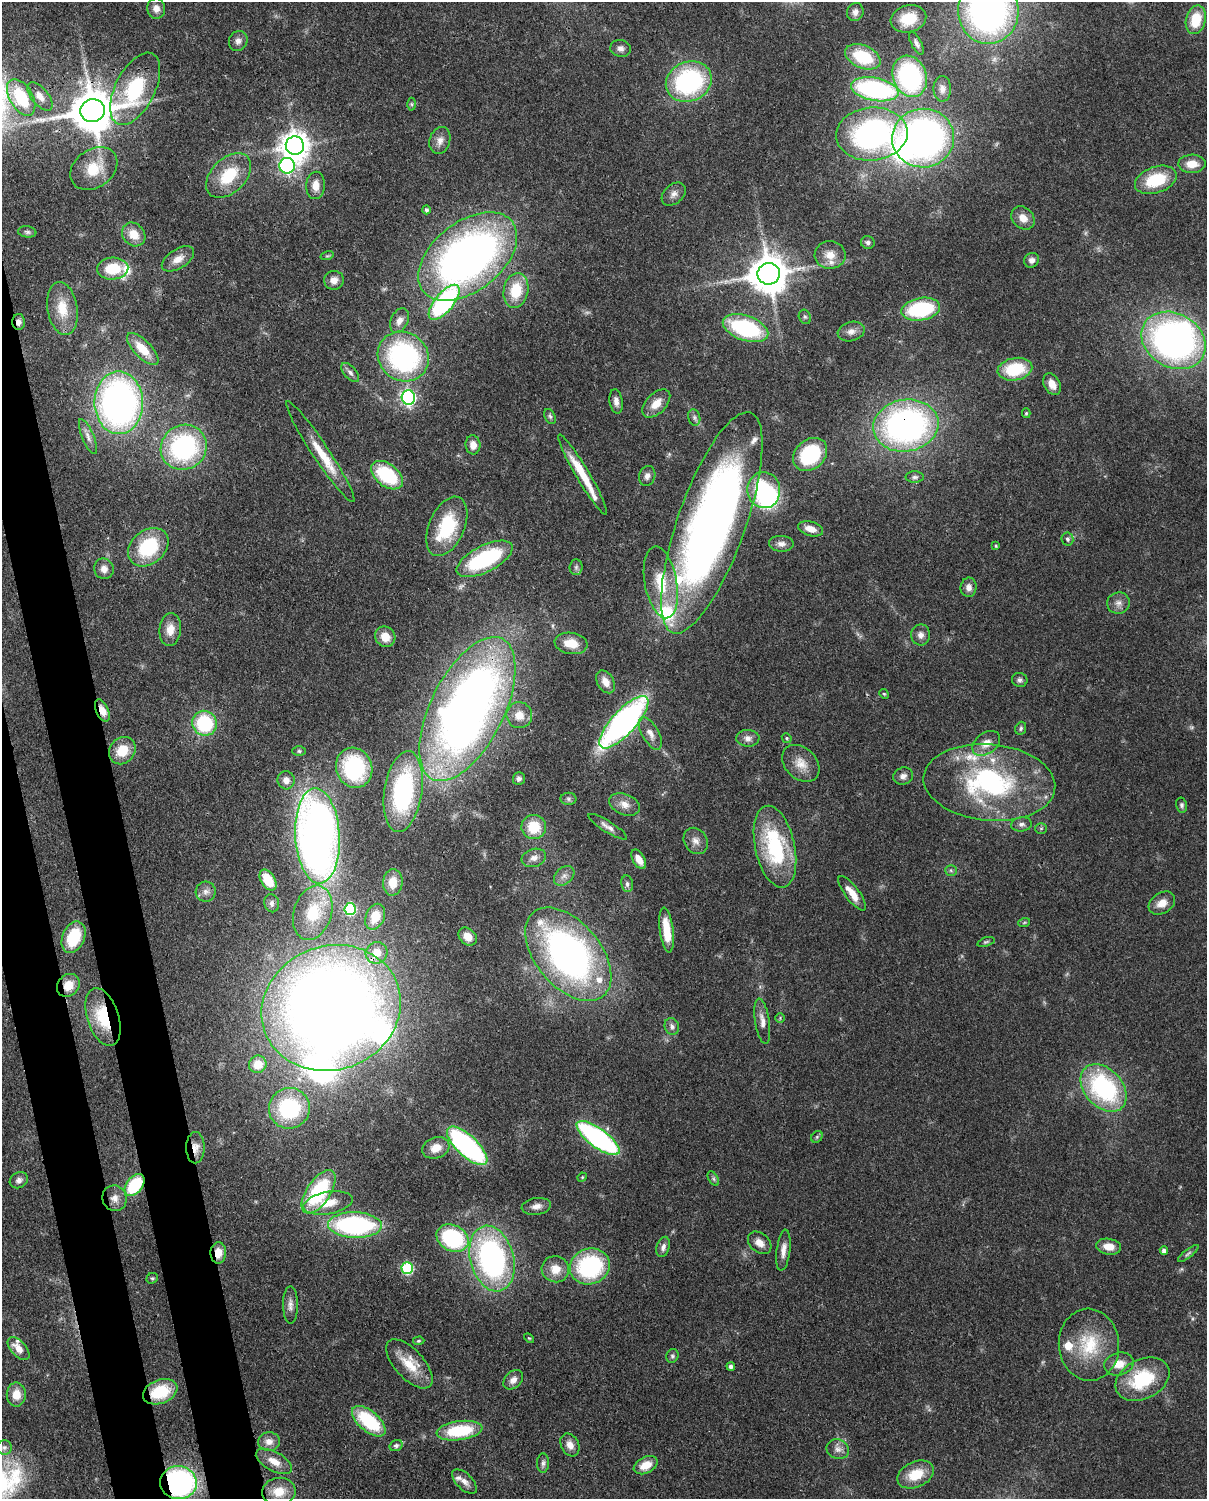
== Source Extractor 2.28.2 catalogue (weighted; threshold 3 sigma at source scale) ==
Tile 7 of 4 x 3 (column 3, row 2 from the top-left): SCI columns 2502-3706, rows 1652-3148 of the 5000 x 4911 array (HDU 1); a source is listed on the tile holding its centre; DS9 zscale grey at full resolution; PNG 1209 x 1501 px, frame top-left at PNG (2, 2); each listed source drawn as its Kron ellipse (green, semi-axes under 4 px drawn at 4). Shown black and unused: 6% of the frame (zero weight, under 3 of 4 exposures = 7% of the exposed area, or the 3 px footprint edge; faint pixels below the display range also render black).
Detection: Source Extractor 2.28.2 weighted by HDU 2 'WHT'; one run over the whole footprint, this tile lists its part. Background 0.0986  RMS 0.0041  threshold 0.0184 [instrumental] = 3 sigma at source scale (4.5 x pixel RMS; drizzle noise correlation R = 1.50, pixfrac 1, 0.05/0.05 arcsec/px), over >= 5 px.
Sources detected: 231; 3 too faint to see at this stretch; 5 inside a brighter object's white glare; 1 long thin detection or spike segment (spike, bleed or trail) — neither listed nor drawn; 14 inside a brighter listed object's ellipse — not listed separately; the other 208 listed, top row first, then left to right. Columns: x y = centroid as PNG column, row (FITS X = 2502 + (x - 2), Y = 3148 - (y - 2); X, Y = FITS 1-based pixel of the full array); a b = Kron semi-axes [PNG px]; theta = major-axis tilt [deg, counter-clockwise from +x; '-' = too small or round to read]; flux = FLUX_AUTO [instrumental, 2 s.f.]
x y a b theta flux
156 8 10 9 - 2.8
988 11 33 30 -88 170
855 12 9 8 - 2.2
908 19 18 13 15 13
1196 20 15 10 76 12
238 41 10 9 - 2.2
916 43 12 5 -63 1.5
621 48 10 8 -12 2.1
863 57 18 11 -23 19
910 76 21 16 -69 54
689 82 23 19 23 61
135 89 39 20 63 40
875 89 24 11 -11 68
942 89 13 9 90 2.4
40 96 17 8 -51 3.7
21 97 20 11 -60 22
412 104 6 4 -89 0.63
92 111 12 11 - 1700
872 134 36 26 5 110
923 138 31 29 5 180
440 140 14 10 74 3.2
295 146 9 9 - 560
1192 164 14 9 1 6.1
287 166 8 7 - 98
94 169 25 19 35 12
229 175 26 17 44 16
1156 180 21 13 19 19
316 185 14 9 87 4.2
674 194 14 9 42 2.6
426 210 4 4 - 0.95
1023 218 13 10 -44 4.1
27 232 9 5 -7 1.1
134 234 13 10 -47 6
868 242 7 6 - 1.1
830 255 15 14 - 5.1
327 256 7 4 17 0.56
468 257 56 34 38 230
178 259 18 9 32 4.1
1032 260 8 7 - 2
113 269 15 11 5 14
769 274 11 11 - 1200
334 280 10 9 - 3.2
516 290 17 12 79 13
444 302 21 9 50 66
62 308 27 15 -81 11
921 309 19 11 10 36
805 317 7 6 - 0.82
399 321 13 8 65 3
19 322 8 6 -89 2.1
745 328 24 12 -19 47
851 331 14 9 16 2.9
1174 340 34 27 -30 170
143 349 21 8 -45 9.3
403 356 26 24 -37 73
1015 369 17 11 10 20
350 373 11 6 -50 1.9
1052 384 11 8 -62 3.5
408 397 7 6 - 93
616 401 12 6 -83 2.4
119 403 31 24 -89 170
656 404 17 10 45 5.6
1026 413 5 4 - 0.54
550 416 8 5 -63 0.92
694 417 8 6 -75 1.2
906 426 33 26 9 140
88 437 19 6 -67 2.3
473 445 9 7 -84 3.5
184 447 23 22 - 59
320 452 60 8 -56 12
810 454 19 14 42 28
583 474 46 6 -59 14
387 475 18 11 -37 27
647 476 10 8 72 2.1
915 477 9 6 0 1.2
764 490 18 16 -82 41
712 523 117 34 70 330
447 526 31 17 66 24
810 529 13 7 -16 4.2
1067 539 6 6 - 1.2
781 544 12 8 -2 2.3
996 546 4 3 - 0.56
148 547 22 16 40 26
485 559 31 13 27 38
576 567 8 6 88 1
104 569 10 9 - 3
661 582 36 16 -80 14
969 587 10 8 83 2.3
1118 603 11 10 - 2.7
170 629 16 11 85 5.3
921 635 10 9 - 2.5
385 637 11 9 -51 5.8
571 643 16 10 -8 7.3
1020 680 8 7 - 1.2
606 682 12 8 -60 4.2
884 694 5 4 - 0.46
467 709 78 36 63 350
102 711 12 6 -65 4.4
519 715 13 13 - 5.6
624 722 34 12 47 140
205 723 12 12 - 30
1021 728 7 5 67 0.88
650 733 18 8 -60 3.6
748 738 11 8 -1 2.3
787 738 5 4 - 0.65
986 743 15 10 37 4.8
122 751 14 12 49 9
299 751 6 5 - 0.71
801 763 21 15 -44 6.3
354 768 20 18 -71 37
903 776 10 8 20 2
519 779 6 6 - 1.3
286 780 9 8 - 3.2
989 782 66 38 -5 75
403 792 41 19 81 53
568 799 8 6 -2 1
625 804 16 10 -22 3.9
1182 805 7 5 -79 0.95
1021 824 10 7 5 1.6
534 827 12 12 - 12
608 827 22 5 -32 2.5
1041 828 6 5 - 0.73
317 836 47 22 -87 330
696 841 14 11 -57 3.1
775 847 42 20 -78 41
534 858 12 9 17 2.7
639 859 11 6 -60 4.2
951 870 6 5 - 0.85
564 876 11 8 41 2.4
268 880 11 7 -59 11
393 882 13 10 85 5.7
627 884 8 6 -80 1.3
206 892 10 10 - 2.4
852 893 21 7 -53 5.8
272 903 9 7 -77 1.4
1162 903 14 10 33 4.5
350 909 6 5 - 39
313 913 28 19 72 14
375 917 13 9 66 5.7
1024 923 6 4 20 0.53
667 930 22 7 -83 9.5
73 937 16 11 67 18
468 937 10 8 -44 4.7
986 942 9 4 18 0.73
377 953 11 10 - 5
568 954 54 32 -50 170
68 985 12 10 46 6.3
331 1008 71 62 20 590
103 1017 30 16 -72 20
780 1018 5 4 - 0.55
762 1021 23 7 -81 3.4
672 1026 8 7 - 1.7
258 1064 9 8 - 7
1103 1088 27 19 -47 58
289 1108 20 20 - 39
817 1137 6 5 - 0.68
598 1138 26 9 -36 88
467 1146 26 10 -43 84
195 1148 15 9 90 3.6
436 1148 14 10 20 5.9
582 1177 5 4 - 0.46
713 1178 8 4 -60 0.89
19 1180 9 7 30 1.9
135 1185 12 8 52 22
319 1192 25 12 56 39
115 1198 13 12 - 3.7
328 1203 25 11 10 8.5
536 1206 15 8 9 3
355 1225 27 13 -2 68
452 1238 17 13 -27 44
760 1243 13 9 -42 3.6
663 1247 10 6 72 2
1109 1247 12 8 -9 4.7
783 1250 21 6 83 3.4
1164 1251 4 4 - 1.7
218 1253 11 7 88 5.1
1188 1253 13 3 38 1
492 1259 33 22 -75 110
590 1266 20 17 19 47
407 1268 6 6 - 44
555 1269 14 13 - 6.6
152 1278 6 5 - 0.63
290 1305 19 7 -90 2.8
529 1338 6 3 -43 0.45
419 1341 6 4 3 0.58
1089 1345 36 30 -86 23
19 1349 14 7 -48 5.1
672 1356 7 6 - 0.86
409 1364 30 14 -48 10
1119 1364 15 11 14 5.4
731 1366 4 4 - 1.5
1142 1379 28 19 26 25
513 1380 11 8 43 2.6
160 1392 18 11 21 18
16 1394 12 9 89 5.4
369 1421 20 10 -40 25
459 1431 23 9 8 25
269 1442 11 9 2 3.2
396 1445 7 5 19 1.3
570 1445 12 8 -61 3.4
4 1447 7 7 - 1.3
838 1449 11 10 - 2.6
274 1461 20 9 -28 5.2
543 1463 10 6 89 1.3
646 1465 13 8 27 6.4
916 1474 19 13 24 11
464 1482 15 8 -45 2.8
178 1483 18 16 -4 83
279 1491 17 13 6 7.8
Overlapping masked pixels (flux is a lower limit): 17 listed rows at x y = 988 11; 92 111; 872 134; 19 322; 906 426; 467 709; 102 711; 624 722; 775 847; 68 985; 331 1008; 103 1017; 195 1148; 135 1185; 218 1253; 160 1392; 178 1483
Isophote crosses this tile's border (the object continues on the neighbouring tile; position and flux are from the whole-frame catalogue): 1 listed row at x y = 988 11